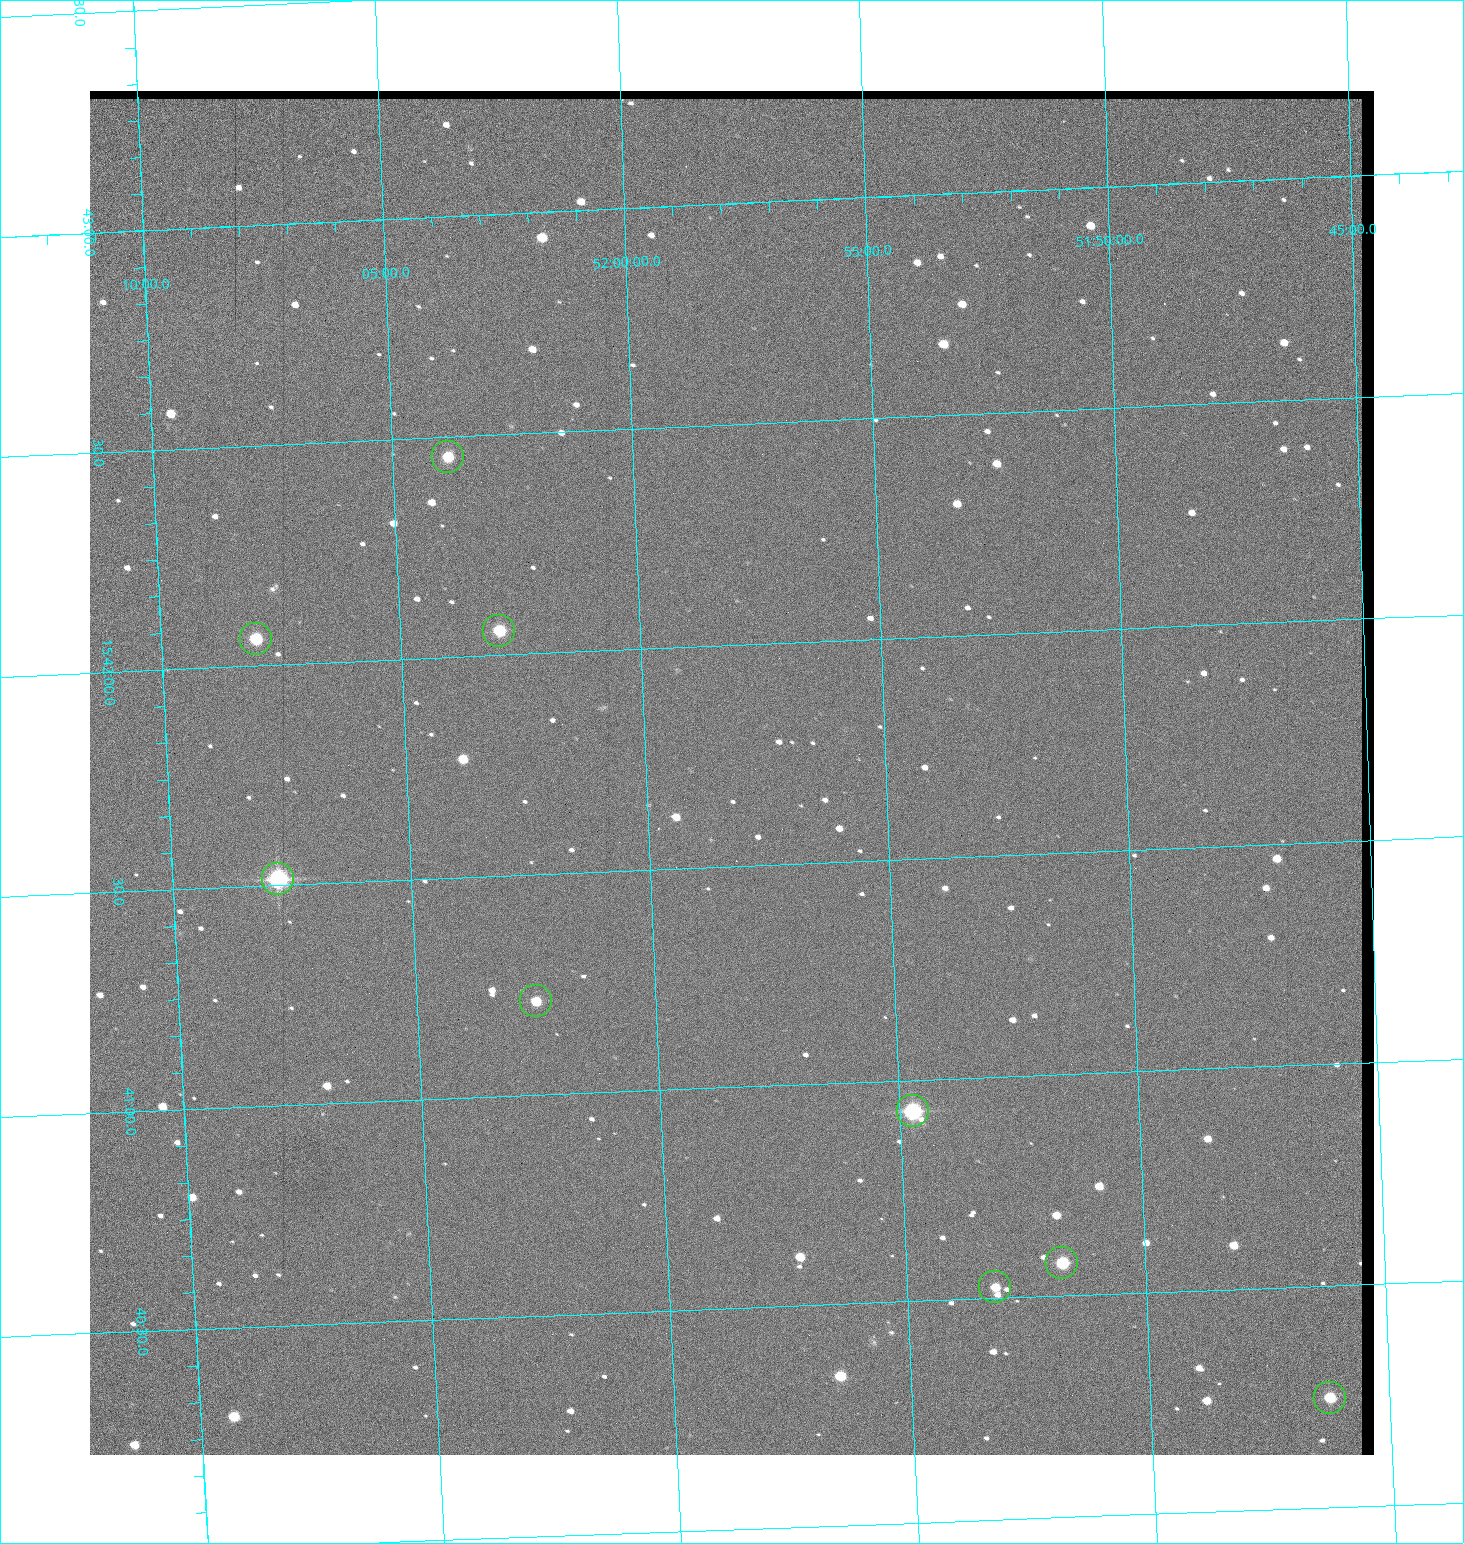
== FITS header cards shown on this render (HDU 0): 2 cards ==
NAXIS1  =                 1284 / length of data axis 1
NAXIS2  =                 1364 / length of data axis 2

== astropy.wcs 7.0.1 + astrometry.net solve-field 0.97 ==
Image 1284 x 1364 px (HDU 0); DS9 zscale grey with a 90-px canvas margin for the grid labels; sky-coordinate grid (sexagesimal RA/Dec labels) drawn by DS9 from the SOLVED WCS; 9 Tycho-2 reference stars matched to detected sources circled (green)
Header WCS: RA---TAN/DEC--TAN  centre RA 15:41:43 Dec +51:58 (235.43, +51.97 deg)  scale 1.26 arcsec/px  FOV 26.9' x 28.5'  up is +92 deg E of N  parity flipped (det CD > 0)
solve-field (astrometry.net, Tycho-2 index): VERIFIED the header's WCS against the Tycho-2 star catalogue (9 matches, 0 conflicts) and refined it, rather than solving blind
Solved WCS: RA---TAN-SIP/DEC--TAN-SIP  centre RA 15:41:43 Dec +51:58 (235.43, +51.97 deg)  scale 1.25 arcsec/px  FOV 26.8' x 28.5'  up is +92 deg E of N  parity flipped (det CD > 0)
The solver's refit moves the header's centre by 0.43 arcsec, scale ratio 0.9967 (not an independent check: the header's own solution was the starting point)
Tycho-2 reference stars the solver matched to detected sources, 9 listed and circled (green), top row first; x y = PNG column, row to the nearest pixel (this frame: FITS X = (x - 90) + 1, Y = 1364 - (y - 91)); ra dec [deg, ICRS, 3 dp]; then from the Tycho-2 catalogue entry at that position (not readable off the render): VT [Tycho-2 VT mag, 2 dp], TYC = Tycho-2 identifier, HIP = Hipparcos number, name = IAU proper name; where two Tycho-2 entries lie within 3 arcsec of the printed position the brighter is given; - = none
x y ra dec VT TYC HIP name
448 457 235.614 +52.064 11.61 3489-1132-1 - -
499 631 235.514 +52.049 11.19 3489-1407-1 - -
256 639 235.515 +52.133 11.12 3489-1380-1 - -
278 879 235.378 +52.130 9.31 3489-1322-1 76850 -
536 1001 235.303 +52.042 11.52 3489-958-1 - -
913 1111 235.232 +51.912 9.59 3489-824-1 - -
1062 1263 235.143 +51.862 10.97 3489-1016-1 - -
995 1287 235.131 +51.886 12.29 3489-908-1 - -
1330 1398 235.062 +51.771 11.53 3489-1453-1 - -